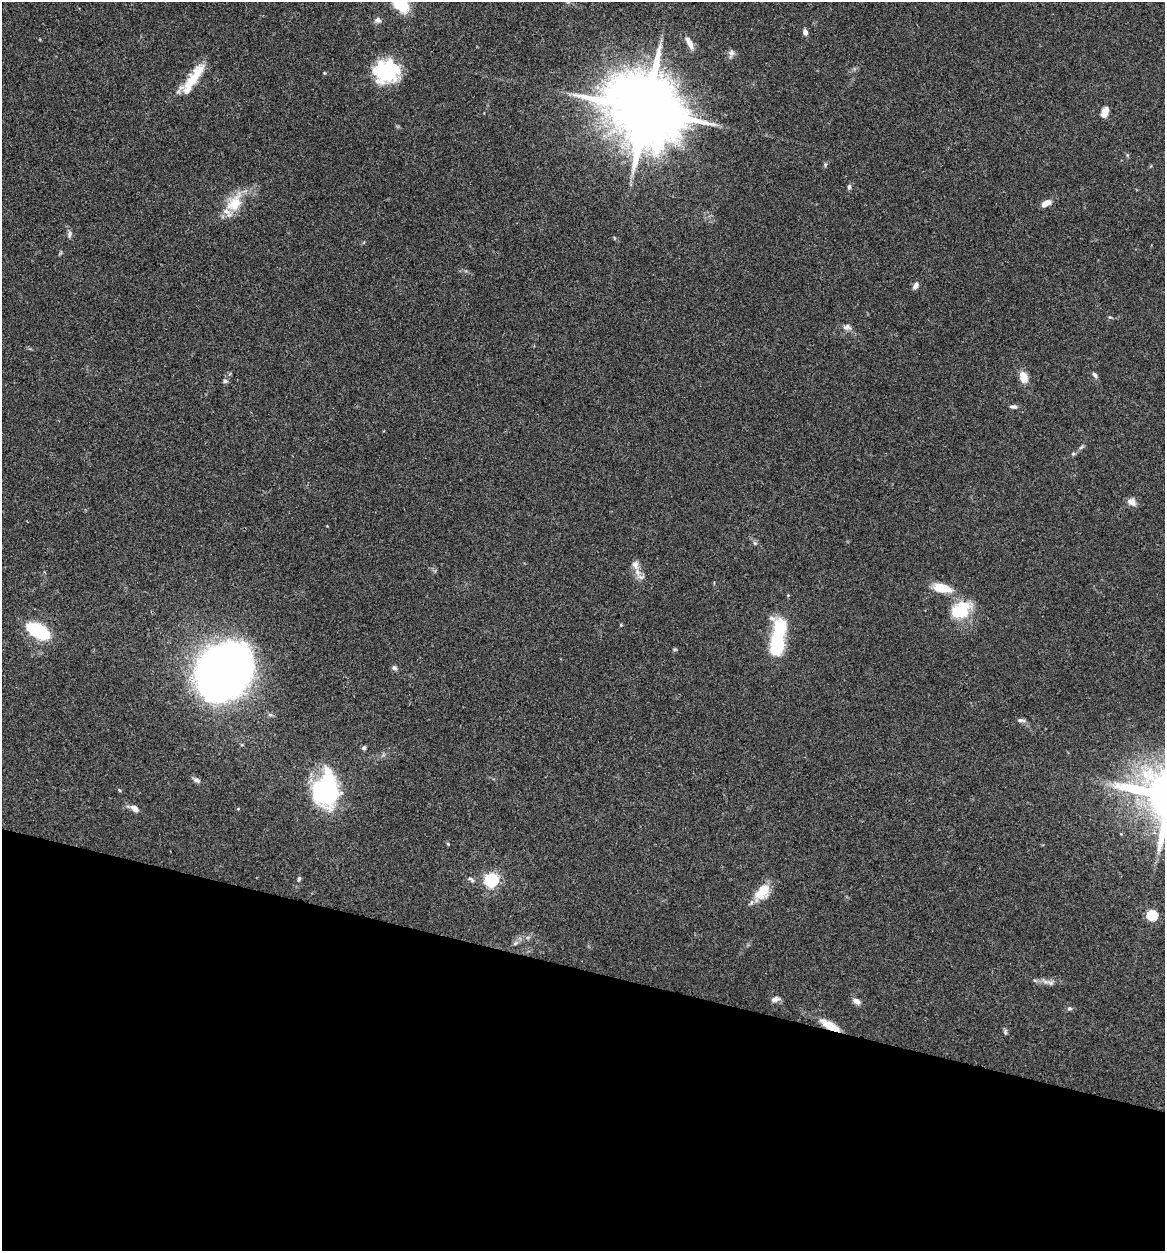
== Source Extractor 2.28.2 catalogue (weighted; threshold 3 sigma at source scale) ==
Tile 15 of 4 x 4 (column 3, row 4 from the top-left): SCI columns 2453-3615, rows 5-1253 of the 5024 x 5001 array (HDU 1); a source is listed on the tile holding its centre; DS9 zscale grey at full resolution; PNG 1167 x 1253 px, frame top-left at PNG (2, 2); no overlay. Shown black and unused: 22% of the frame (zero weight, under 3 of 4 exposures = <1% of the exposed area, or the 3 px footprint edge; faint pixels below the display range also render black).
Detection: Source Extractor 2.28.2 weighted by HDU 2 'WHT'; one run over the whole footprint, this tile lists its part. Background 0.0777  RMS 0.0062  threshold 0.0278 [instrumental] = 3 sigma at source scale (4.5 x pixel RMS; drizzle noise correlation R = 1.50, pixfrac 1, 0.05/0.05 arcsec/px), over >= 5 px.
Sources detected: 57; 2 inside a brighter object's white glare — not listed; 3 inside a brighter listed object's ellipse — not listed separately; the other 52 listed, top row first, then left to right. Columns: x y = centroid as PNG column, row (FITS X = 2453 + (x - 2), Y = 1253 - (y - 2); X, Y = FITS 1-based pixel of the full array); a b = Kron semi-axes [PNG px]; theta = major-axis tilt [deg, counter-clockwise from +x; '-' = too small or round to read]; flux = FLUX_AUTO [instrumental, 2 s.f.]
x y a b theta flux
400 4 18 10 -47 25
378 20 8 7 - 2.3
805 32 6 5 - 2.7
689 43 17 6 -62 4.8
731 53 11 6 73 2.4
386 71 26 23 11 44
324 73 4 4 - 0.62
195 77 42 12 51 18
646 110 22 17 -23 8200
1105 112 12 7 68 4.8
849 187 7 5 76 1.3
234 203 29 17 55 17
1046 203 12 7 27 4.5
69 234 11 5 81 1.8
916 286 8 6 55 2.6
847 327 11 7 1 2.7
1095 375 8 5 -56 1.6
1023 377 12 8 -72 8.2
225 381 6 6 - 1.4
1013 407 9 5 -4 1.8
1081 447 7 4 44 1.1
1073 454 5 5 - 0.94
1132 502 12 9 -34 3.5
755 543 6 5 - 1
637 572 10 8 -65 4.4
942 588 22 10 -14 13
960 610 28 19 31 23
621 625 5 3 - 0.56
781 626 39 21 74 26
38 631 23 12 -30 41
675 649 6 4 0 0.77
394 668 7 6 - 1.6
223 672 34 29 47 740
1021 720 11 5 -6 1.7
364 748 6 5 - 1.2
197 780 10 6 -28 2.1
119 790 5 3 - 0.59
325 791 31 23 -77 84
135 809 8 6 -45 4.5
448 844 6 3 -45 0.64
299 879 7 4 75 1.1
471 880 11 5 -43 1.6
491 880 6 6 - 150
762 892 24 14 52 13
1152 915 6 5 - 53
515 943 6 5 - 1.4
1051 983 9 6 -1 2.1
775 999 11 7 23 2.6
856 1001 10 6 -33 3.1
1070 1008 6 6 - 1.2
830 1025 24 8 -28 11
1005 1031 9 3 -89 1
Overlapping masked pixels (flux is a lower limit): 1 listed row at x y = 830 1025
Isophote crosses this tile's border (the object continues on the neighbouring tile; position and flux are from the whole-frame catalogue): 1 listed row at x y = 400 4